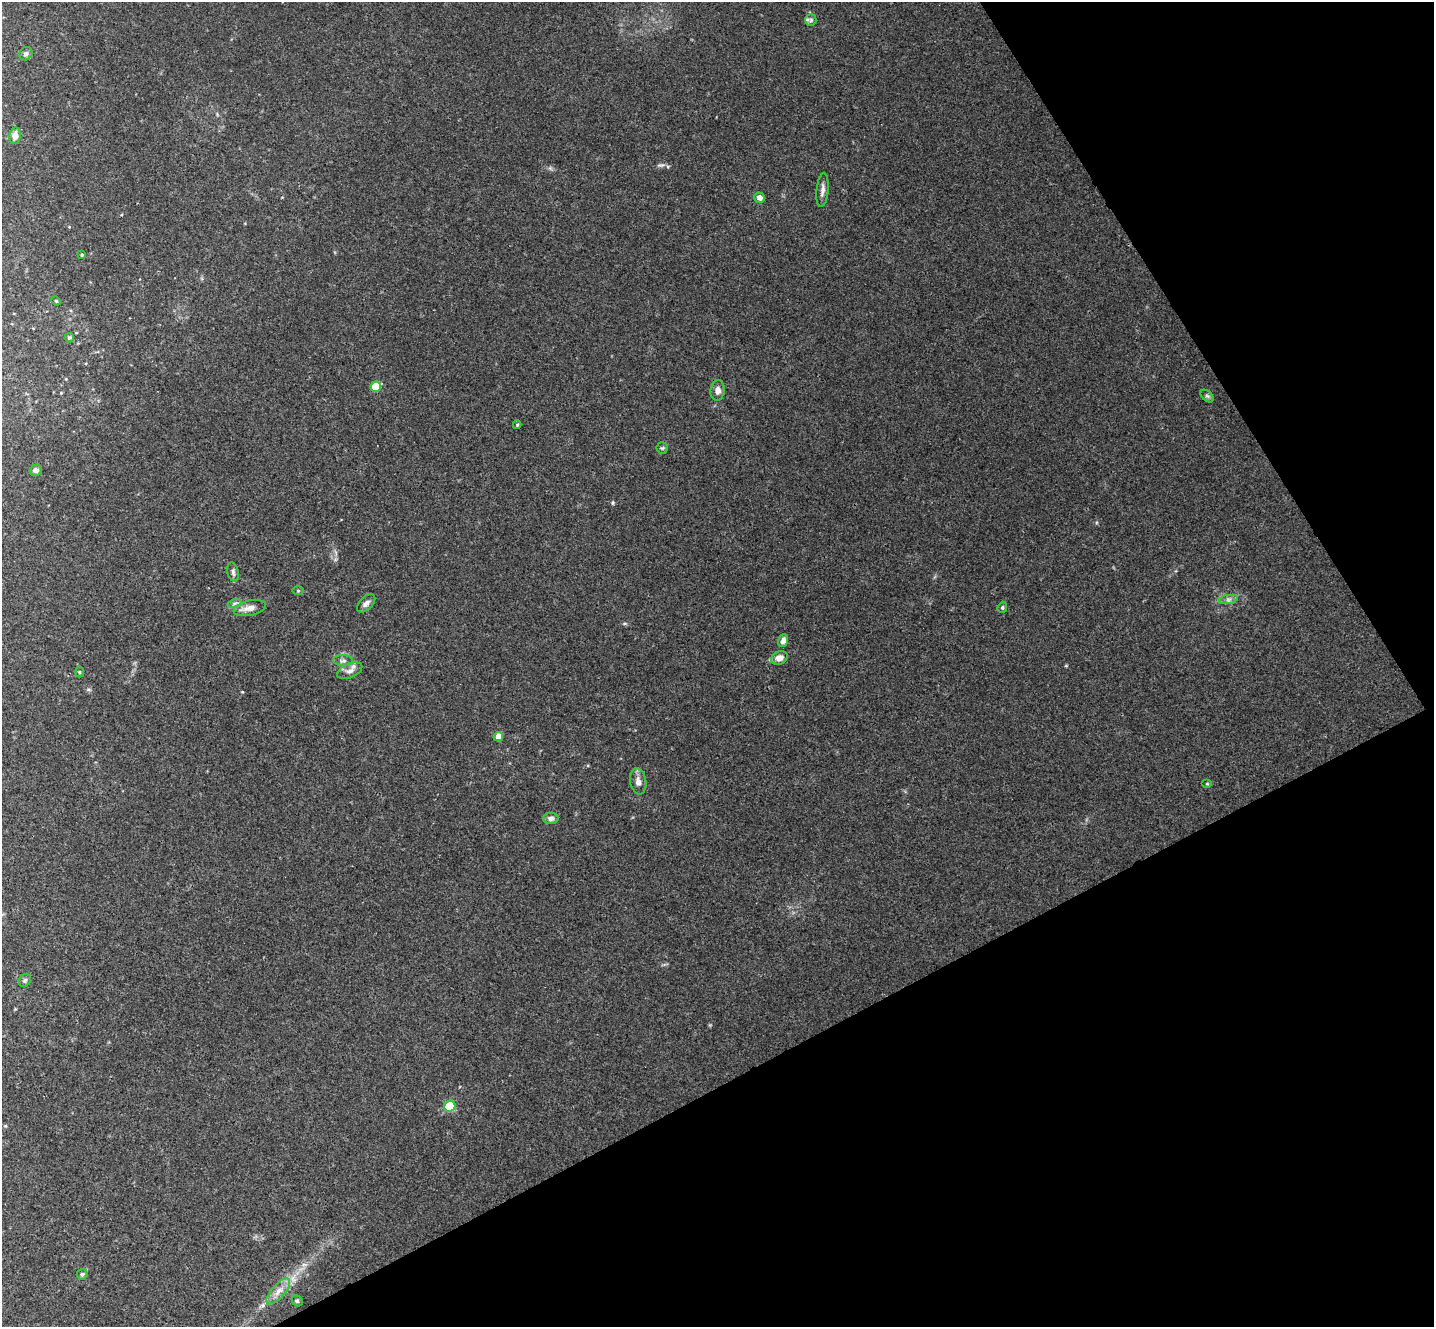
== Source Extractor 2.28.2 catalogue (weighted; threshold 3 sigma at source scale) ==
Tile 12 of 4 x 4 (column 4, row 3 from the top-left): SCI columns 4350-5781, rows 1513-2837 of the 5835 x 5807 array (HDU 1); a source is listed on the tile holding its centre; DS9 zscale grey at full resolution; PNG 1436 x 1329 px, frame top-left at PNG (2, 2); each listed source drawn as its Kron ellipse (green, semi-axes under 4 px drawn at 4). Shown black and unused: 28% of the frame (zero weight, under 3 of 4 exposures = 6% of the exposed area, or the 3 px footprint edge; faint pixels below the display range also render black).
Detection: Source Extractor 2.28.2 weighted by HDU 2 'WHT'; one run over the whole footprint, this tile lists its part. Background 0.0244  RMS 0.0039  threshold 0.0175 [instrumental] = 3 sigma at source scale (4.5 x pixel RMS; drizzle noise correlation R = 1.50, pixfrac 1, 0.05/0.05 arcsec/px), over >= 5 px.
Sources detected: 35; all 35 listed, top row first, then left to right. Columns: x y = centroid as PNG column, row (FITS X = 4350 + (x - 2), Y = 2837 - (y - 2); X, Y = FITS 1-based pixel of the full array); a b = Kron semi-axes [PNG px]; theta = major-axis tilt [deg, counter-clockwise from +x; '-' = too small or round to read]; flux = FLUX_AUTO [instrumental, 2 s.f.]
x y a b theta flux
811 20 6 5 - 0.73
26 54 7 6 - 0.95
15 136 8 5 81 2.5
822 190 17 6 84 1.9
760 198 5 5 - 2.3
82 255 4 3 - 0.46
56 301 5 3 - 0.36
69 338 5 5 - 0.59
376 387 5 5 - 12
718 390 10 7 81 2.2
1207 396 8 4 -44 0.76
517 425 4 4 - 0.4
662 448 6 5 - 0.64
36 470 6 5 - 1.4
233 572 10 5 -76 1
298 591 6 4 -1 0.39
1228 599 9 4 8 1
235 603 7 4 18 0.85
366 603 11 6 45 1.7
1002 607 6 4 70 0.52
250 608 16 7 11 2.8
783 641 6 5 - 2
779 658 9 6 22 3.1
343 661 10 5 -4 1.2
350 671 13 7 24 2.1
79 672 5 3 - 0.37
498 736 5 4 - 4.3
638 781 13 8 -81 2.3
1207 784 5 4 - 0.39
551 818 7 5 6 1.3
25 980 7 5 58 0.76
450 1106 6 5 - 23
82 1274 5 5 - 0.78
278 1291 16 6 48 3.2
297 1301 6 5 - 0.64
Unlisted compact peaks at least as high as the median listed source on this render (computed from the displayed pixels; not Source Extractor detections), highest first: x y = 613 503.